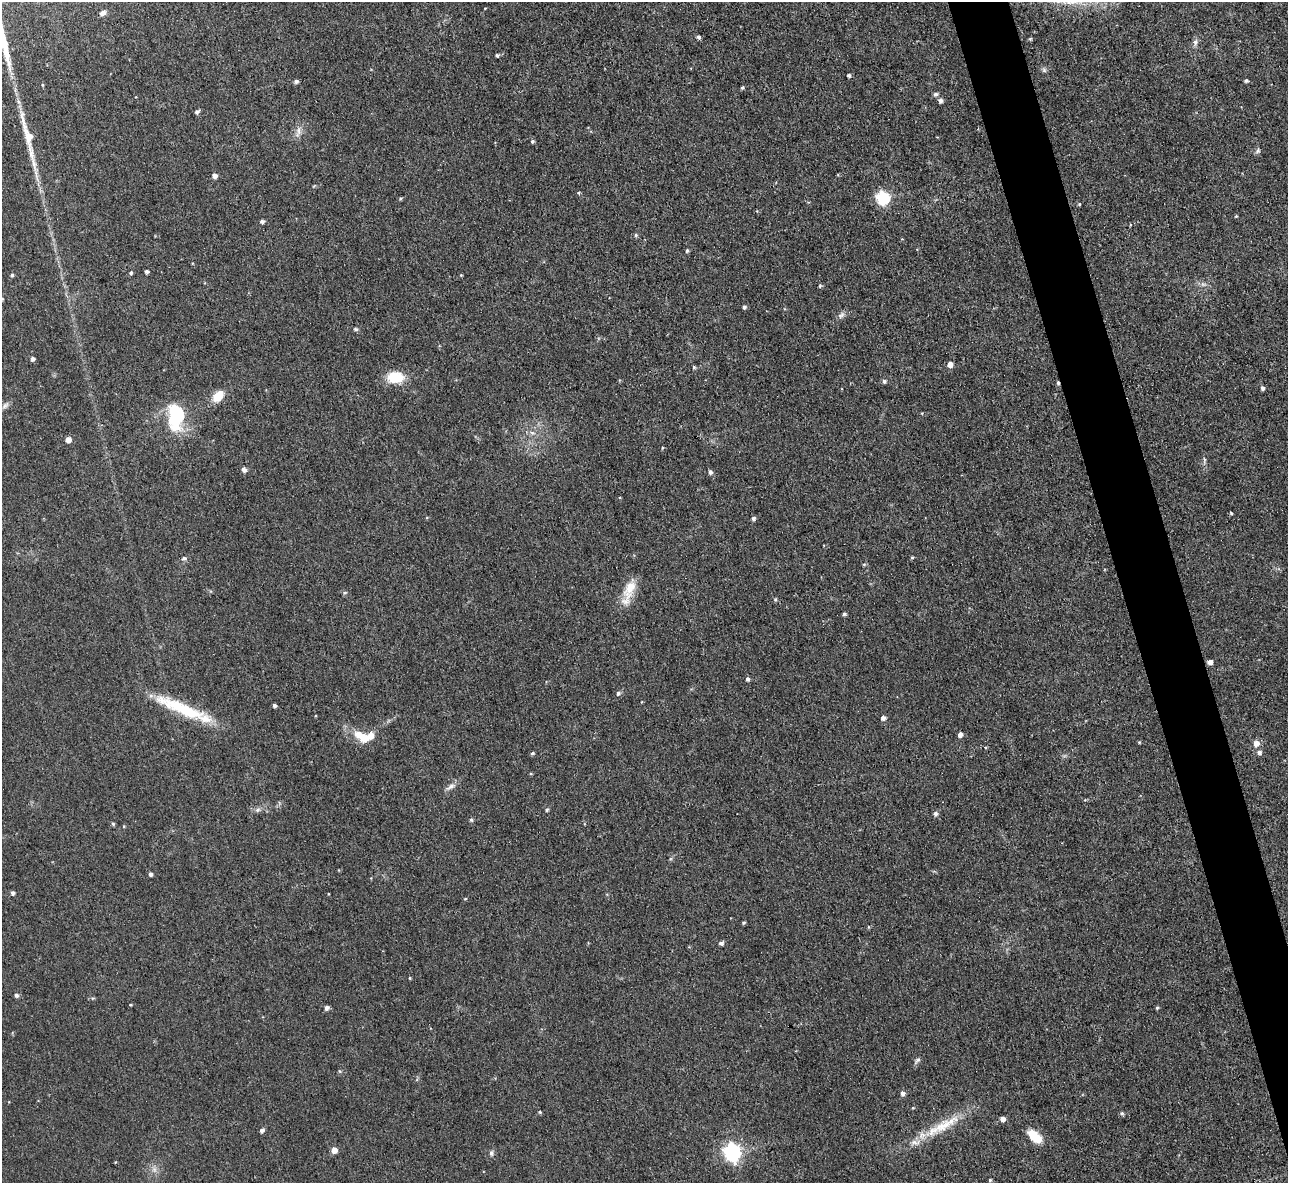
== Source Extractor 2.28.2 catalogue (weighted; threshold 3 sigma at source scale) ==
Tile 6 of 4 x 4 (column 2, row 2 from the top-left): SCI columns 1287-2572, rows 2504-3684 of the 5145 x 5129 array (HDU 1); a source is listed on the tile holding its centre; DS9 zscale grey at full resolution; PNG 1290 x 1185 px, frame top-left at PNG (2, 2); no overlay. Shown black and unused: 4% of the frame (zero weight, under 3 of 4 exposures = <1% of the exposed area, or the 3 px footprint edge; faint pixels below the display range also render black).
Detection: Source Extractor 2.28.2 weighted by HDU 2 'WHT'; one run over the whole footprint, this tile lists its part. Background 0.0486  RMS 0.0073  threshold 0.033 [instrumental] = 3 sigma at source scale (4.5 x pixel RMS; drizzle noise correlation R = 1.50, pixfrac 1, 0.05/0.05 arcsec/px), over >= 5 px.
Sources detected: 111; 1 cosmic-ray / hot-pixel residue — not listed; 3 inside a brighter listed object's ellipse — not listed separately; the other 107 listed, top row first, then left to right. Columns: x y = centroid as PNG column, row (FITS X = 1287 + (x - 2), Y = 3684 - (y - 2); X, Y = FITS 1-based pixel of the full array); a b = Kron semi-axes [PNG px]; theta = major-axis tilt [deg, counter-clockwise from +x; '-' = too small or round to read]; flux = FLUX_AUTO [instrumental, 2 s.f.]
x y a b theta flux
485 8 3 2 - 0.47
103 13 8 6 24 3
698 37 4 4 - 1.9
1030 39 4 4 - 0.82
1195 42 10 7 85 2.6
497 55 4 4 - 1.3
1044 70 6 6 - 1.5
849 75 4 4 - 1.3
296 81 5 4 - 1.9
1246 81 4 3 - 1.5
42 85 4 4 - 0.76
742 88 4 3 - 1.2
935 94 5 5 - 1.8
940 100 5 5 - 2.3
197 112 5 4 - 1.7
298 130 13 6 -88 3.7
27 134 59 10 -73 25
532 141 5 4 - 1.2
1258 151 8 5 44 1.6
215 176 5 4 - 3.8
578 193 4 4 - 0.98
400 198 4 4 - 0.83
882 198 6 6 - 100
1079 204 4 4 - 0.87
1236 216 4 3 - 0.69
262 221 4 4 - 2.1
636 235 5 4 - 1.3
687 251 5 4 - 1.1
147 271 4 4 - 1.7
131 273 4 4 - 1.4
12 275 4 4 - 1.2
461 275 4 3 - 0.61
1203 284 8 4 -36 1.8
820 286 5 4 - 0.88
744 307 5 4 - 1.5
841 315 11 7 39 2.7
356 329 6 5 - 1.2
32 359 4 4 - 2.3
950 365 5 5 - 4.9
694 367 5 4 - 0.91
395 377 15 11 -1 23
884 381 5 5 - 1.7
1263 388 5 4 - 2.3
218 396 14 9 47 13
5 405 13 6 41 2.7
176 416 28 16 89 49
532 433 7 4 -2 1.8
68 440 5 4 - 5.8
662 448 4 3 - 0.68
1204 460 10 4 86 1.6
244 470 7 6 - 2
710 472 5 4 - 2.3
1231 513 4 4 - 0.84
427 517 5 3 - 0.64
753 518 4 4 - 1.9
912 557 5 3 - 0.8
184 558 7 5 19 1.6
864 564 6 4 0 0.88
630 589 29 13 67 15
775 599 5 4 - 1
844 614 5 4 - 1.3
1210 662 5 4 - 3.6
748 679 5 4 - 1.8
618 693 6 5 - 1.8
274 705 4 3 - 1.8
181 708 72 13 -23 43
883 718 5 4 - 3
960 735 5 4 - 3
364 738 11 10 - 9.4
1139 742 4 4 - 0.71
1256 743 8 7 - 4.4
1259 752 6 5 - 2.5
532 753 5 4 - 1.1
450 787 14 6 35 3.6
257 810 8 5 28 2.1
547 810 5 5 - 1.3
935 814 5 5 - 2.2
471 820 5 5 - 1.3
113 824 4 4 - 1
124 826 5 3 - 0.61
150 874 4 4 - 2
12 893 4 4 - 1.9
328 894 3 2 - 0.51
465 899 4 3 - 0.64
744 923 4 4 - 1.1
868 927 5 3 - 0.68
721 943 5 4 - 2.1
410 978 4 4 - 0.66
16 995 5 5 - 1.8
93 998 5 4 - 0.79
130 1005 3 3 - 0.61
327 1008 5 5 - 2.6
1157 1008 4 4 - 1.1
917 1060 9 5 38 1.7
339 1071 5 3 - 0.77
902 1093 5 4 - 3
913 1107 4 3 - 0.62
540 1112 5 4 - 0.86
1122 1113 5 5 - 1.5
1002 1119 5 4 - 4.5
942 1126 53 13 29 26
262 1130 5 4 - 2.2
1034 1136 18 9 -43 15
334 1150 5 5 - 6.9
732 1152 7 7 - 240
491 1153 8 5 90 1.8
990 1180 4 4 - 0.87